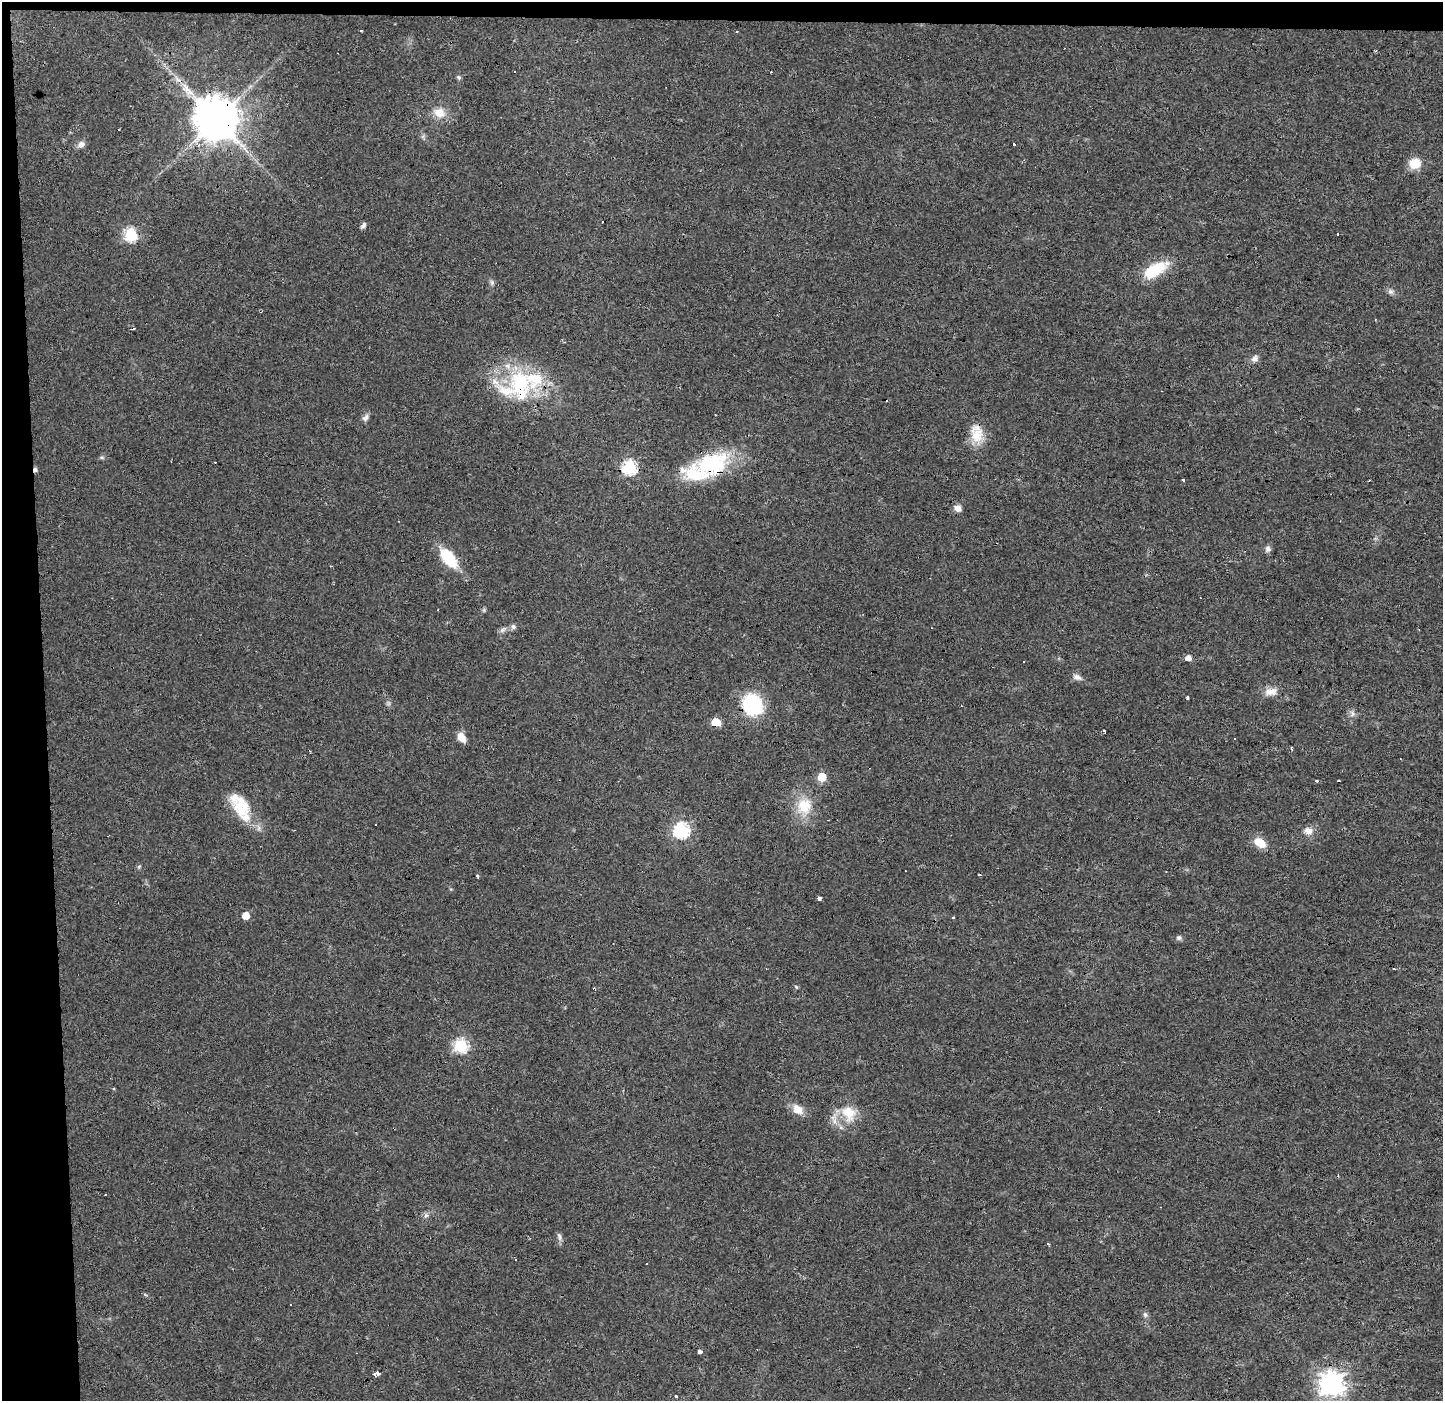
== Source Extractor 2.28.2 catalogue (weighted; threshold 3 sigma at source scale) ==
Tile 1 of 3 x 3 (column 1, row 1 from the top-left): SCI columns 67-1507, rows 2798-4196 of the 4457 x 4202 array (HDU 1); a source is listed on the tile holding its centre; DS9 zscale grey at full resolution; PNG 1445 x 1403 px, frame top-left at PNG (2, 2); no overlay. Shown black and unused: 4% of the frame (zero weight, under 3 of 4 exposures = <1% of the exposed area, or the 3 px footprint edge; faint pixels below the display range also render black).
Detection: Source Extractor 2.28.2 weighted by HDU 2 'WHT'; one run over the whole footprint, this tile lists its part. Background 0.0173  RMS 0.003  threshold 0.0136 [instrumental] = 3 sigma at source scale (4.5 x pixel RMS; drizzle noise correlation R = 1.50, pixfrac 1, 0.0396/0.0396 arcsec/px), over >= 5 px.
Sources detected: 85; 16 cosmic-ray / hot-pixel residue — not listed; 3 inside a brighter listed object's ellipse — not listed separately; the other 66 listed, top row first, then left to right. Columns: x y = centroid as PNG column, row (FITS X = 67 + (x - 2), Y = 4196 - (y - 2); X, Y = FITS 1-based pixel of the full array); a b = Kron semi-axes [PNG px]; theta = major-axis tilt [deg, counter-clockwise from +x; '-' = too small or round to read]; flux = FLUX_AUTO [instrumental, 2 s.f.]
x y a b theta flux
361 30 3 3 - 4.8
736 31 3 3 - 0.48
459 77 7 5 -45 0.51
177 79 10 5 -35 1.3
439 113 16 13 -19 4
216 119 12 11 - 1200
81 144 10 8 34 1.5
1014 144 3 3 - 0.93
1415 163 14 12 10 4.5
363 225 9 5 53 0.82
131 235 6 6 - 38
1155 270 30 13 30 11
492 282 8 6 -70 0.67
1390 291 7 7 - 0.91
1254 359 10 7 39 1.3
519 383 42 31 -83 25
887 400 3 2 - 0.3
365 418 9 7 38 1.1
977 435 23 17 -68 6.3
711 464 54 25 12 26
629 467 7 6 - 46
35 470 5 4 - 0.9
1183 479 3 3 - 1.5
1369 480 3 2 - 0.28
958 508 8 7 - 1.8
1268 549 9 8 - 1
448 558 23 11 -51 12
513 627 7 7 - 0.8
503 630 10 5 48 0.92
1188 658 6 5 - 1.8
1024 661 3 3 - 0.93
1077 677 13 7 -19 1.4
1271 692 19 9 10 2.9
1188 697 3 3 - 1.7
752 704 18 15 -54 26
716 722 6 5 - 10
1104 731 3 2 - 0.33
461 737 10 7 -55 3.5
1235 738 3 2 - 0.39
1291 748 3 2 - 0.42
822 777 6 5 - 8.6
1317 781 3 3 - 2.9
1339 781 3 3 - 2
240 805 37 20 -59 11
804 806 23 20 -87 8.3
681 830 7 7 - 61
1308 831 12 9 -37 2.1
1260 843 16 10 -35 4.1
139 866 6 4 20 0.39
477 876 3 3 - 0.81
819 898 4 4 - 1.3
246 916 5 5 - 3.9
953 918 3 3 - 0.71
1179 938 7 6 - 0.74
1394 969 3 2 - 0.42
796 987 6 4 -45 0.38
461 1046 6 6 - 41
798 1109 16 11 -39 3.3
849 1113 24 18 -68 7.6
426 1215 7 6 - 0.79
559 1236 13 5 -77 0.99
1145 1315 8 5 -63 0.76
700 1351 4 3 - 4.3
377 1373 5 3 - 7.7
1331 1384 8 8 - 260
676 1396 3 3 - 1.4
Overlapping masked pixels (flux is a lower limit): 6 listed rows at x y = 216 119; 519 383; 711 464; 35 470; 752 704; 716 722